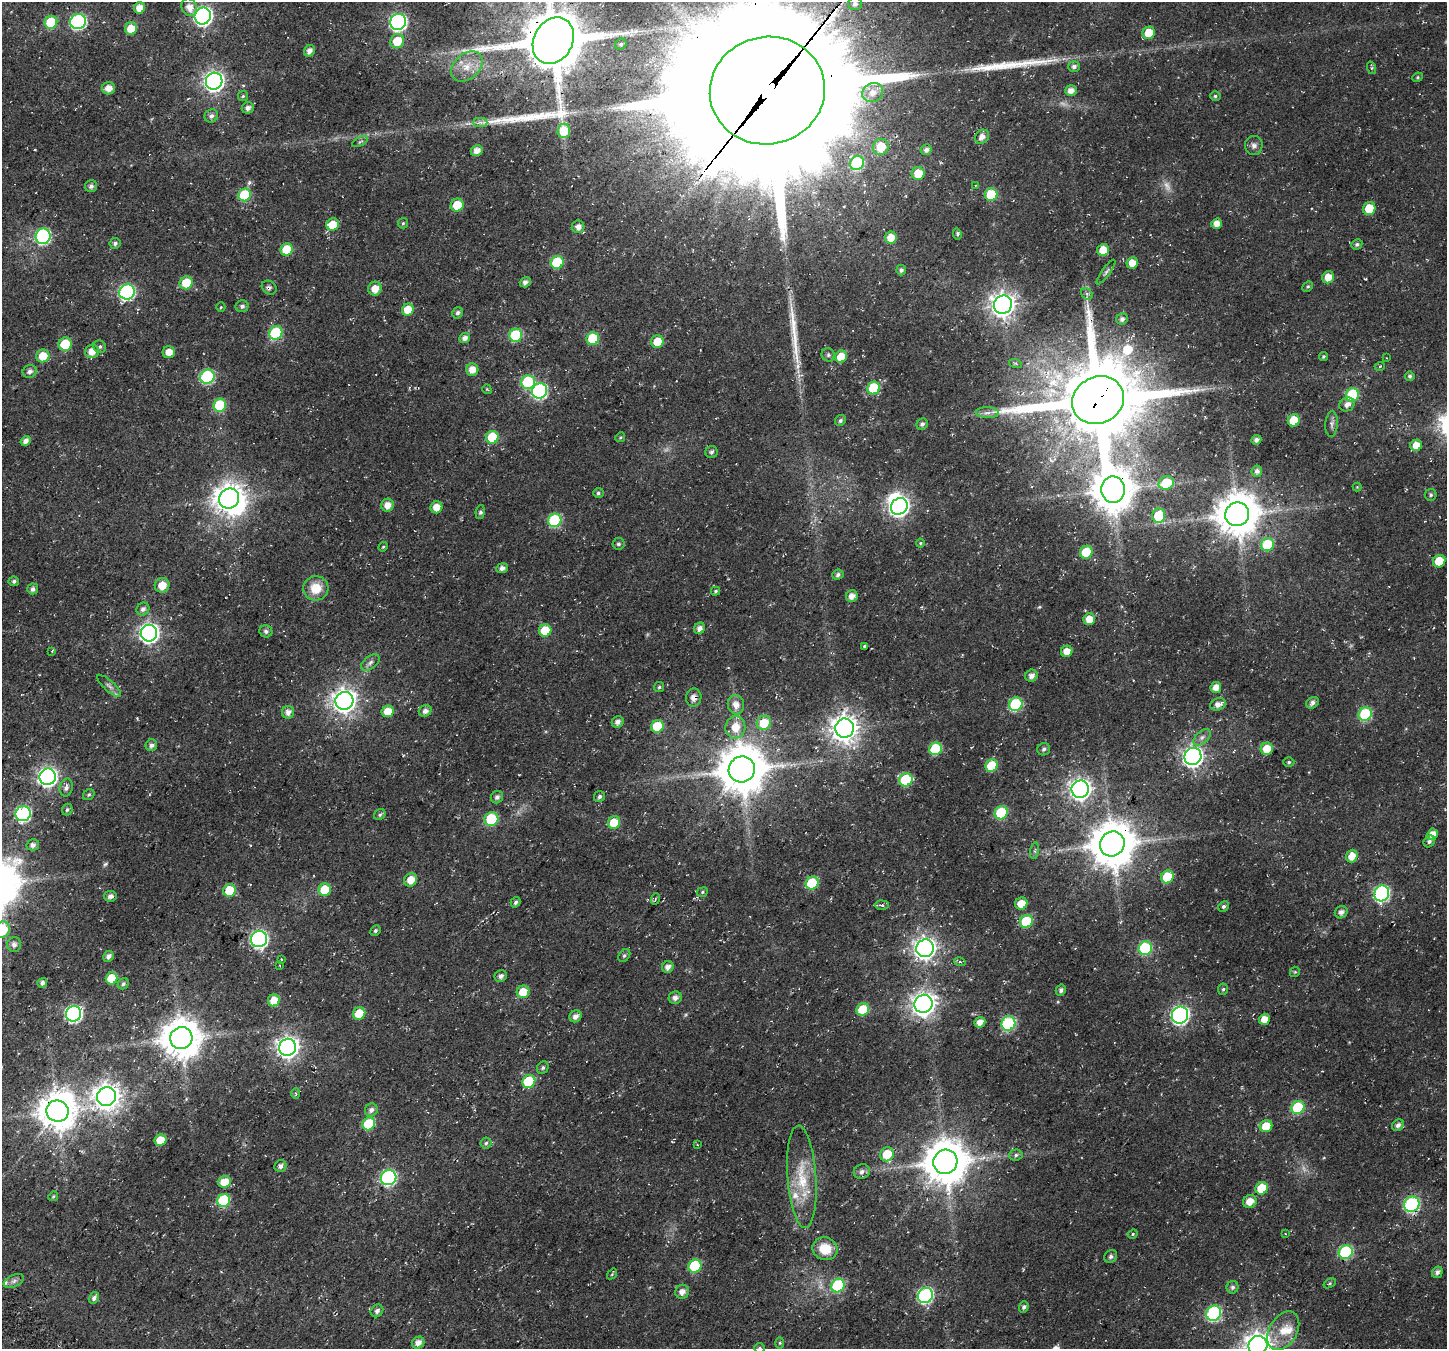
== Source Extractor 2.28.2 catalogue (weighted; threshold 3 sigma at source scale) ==
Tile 7 of 4 x 4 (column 3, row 2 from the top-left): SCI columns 3123-4567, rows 3173-4519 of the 6237 x 6280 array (HDU 1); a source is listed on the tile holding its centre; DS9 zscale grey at full resolution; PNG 1449 x 1351 px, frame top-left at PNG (2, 2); each listed source drawn as its Kron ellipse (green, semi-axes under 4 px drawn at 4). Shown black and unused: <1% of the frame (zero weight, under 3 of 4 exposures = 13% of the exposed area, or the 3 px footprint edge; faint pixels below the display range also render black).
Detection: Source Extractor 2.28.2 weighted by HDU 2 'WHT'; one run over the whole footprint, this tile lists its part. Background 0.0184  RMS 0.0048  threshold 0.0215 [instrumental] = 3 sigma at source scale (4.5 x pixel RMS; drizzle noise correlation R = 1.50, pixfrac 1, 0.0396/0.0396 arcsec/px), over >= 5 px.
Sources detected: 305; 5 too faint to see at this stretch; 3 inside a brighter object's white glare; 2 long thin detections or spike segments (spike, bleed or trail) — neither listed nor drawn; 3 inside a brighter listed object's ellipse — not listed separately; the other 292 listed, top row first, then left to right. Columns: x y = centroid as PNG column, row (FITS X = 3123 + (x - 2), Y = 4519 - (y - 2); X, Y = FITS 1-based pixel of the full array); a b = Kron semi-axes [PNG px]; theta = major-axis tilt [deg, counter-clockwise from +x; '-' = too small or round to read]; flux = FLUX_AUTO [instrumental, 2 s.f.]
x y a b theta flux
855 4 7 6 - 1.8
189 7 9 7 -63 4.1
139 8 6 5 - 5.2
203 16 8 8 - 180
78 21 8 7 - 79
51 22 6 6 - 21
398 22 8 7 - 120
131 29 6 6 - 7.8
1149 33 6 6 - 9.5
397 41 7 6 - 9.5
553 41 24 19 61 4000
621 44 6 5 - 1.1
309 51 6 5 - 2.8
467 67 18 12 40 7.7
1074 67 6 5 - 1.5
1372 68 6 4 -72 0.72
1417 77 5 4 - 0.6
214 81 8 8 - 230
108 88 6 6 - 4
767 90 58 53 11 33000
1071 90 6 5 - 3.1
873 93 10 9 - 4.7
243 96 5 5 - 0.68
1215 96 5 4 - 0.71
248 108 6 5 - 2
211 116 7 6 - 1.8
480 122 7 4 0 1.3
564 131 7 6 - 12
982 137 8 6 44 3.1
360 142 9 4 27 0.92
1254 145 9 8 - 2
881 147 8 7 - 13
926 150 5 5 - 1.9
477 151 6 5 - 2.9
857 163 7 6 - 42
918 173 6 6 - 8.8
91 186 6 6 - 1.7
975 186 4 2 - 0.33
991 194 6 6 - 20
245 195 6 6 - 25
457 205 6 6 - 11
1369 209 7 6 - 10
403 223 5 5 - 0.67
1217 224 5 5 - 4.3
333 225 6 6 - 8.7
578 227 6 6 - 2.8
957 234 5 3 - 0.95
43 236 8 7 - 74
891 238 6 6 - 6.2
115 243 5 5 - 1.4
1357 244 6 5 - 1
287 249 6 6 - 13
1103 250 6 5 - 8.1
557 262 6 6 - 22
1132 263 6 5 - 5.5
901 270 5 5 - 1.2
1106 272 15 3 54 1
1328 277 6 5 - 5.6
525 282 6 5 - 1.8
186 283 7 6 - 11
1308 287 6 4 42 0.7
269 288 8 6 -37 1.4
375 289 7 6 - 5.4
127 292 8 7 - 87
1087 294 6 5 - 1
1003 305 9 9 - 410
242 306 6 6 - 1.4
221 307 5 4 - 0.55
408 310 6 5 - 8
458 313 6 5 - 1.5
1122 319 6 5 - 1.8
276 333 7 6 - 38
516 335 6 6 - 33
465 338 5 5 - 2.5
593 339 6 6 - 19
657 342 6 6 - 8.6
65 344 7 6 - 14
100 347 6 6 - 1.1
92 351 7 6 - 5.1
169 352 6 6 - 5
828 355 7 6 - 1
43 356 7 6 - 8.7
1323 356 4 4 - 0.68
841 357 6 6 - 11
1386 358 3 2 - 0.27
1015 363 6 4 -17 0.75
1380 366 5 3 - 0.43
472 370 6 6 - 4.7
30 371 7 6 - 1.8
1410 376 5 5 - 0.96
207 377 7 7 - 52
528 382 7 7 - 28
874 388 6 6 - 22
487 389 5 3 - 0.42
539 391 8 7 - 77
1352 395 7 6 - 30
1098 400 26 23 27 6300
1347 404 8 6 28 2.5
220 405 7 6 - 24
987 413 11 5 -3 2.1
840 420 6 5 - 1.2
1294 420 6 6 - 14
922 424 6 5 - 1.3
1332 424 13 6 86 1.8
492 437 6 6 - 17
620 437 5 4 - 0.59
1256 440 5 4 - 1.8
25 441 5 4 - 2.8
1416 445 6 5 - 5.8
711 452 6 6 - 1.2
1257 471 6 5 - 2.2
1166 483 8 6 24 18
1357 487 4 4 - 0.36
1113 490 13 12 - 1500
598 493 5 5 - 1
1431 495 6 6 - 1
229 498 10 9 - 670
387 505 6 6 - 3.9
899 506 9 7 44 220
436 507 6 6 - 5.2
480 512 7 4 82 1.1
1237 514 12 11 - 1600
1159 516 7 6 - 21
555 520 7 6 - 41
920 543 4 4 - 0.51
618 544 6 5 - 1.1
1267 545 7 6 - 22
383 547 5 4 - 0.58
1086 552 7 6 - 15
1439 561 6 6 - 10
502 568 6 4 25 2.2
838 575 6 5 - 1.3
14 581 5 5 - 1.2
162 585 7 7 - 6.6
316 588 12 12 - 9.3
33 589 5 5 - 1.6
715 591 5 4 - 0.7
852 596 6 5 - 3.2
143 609 7 6 - 1.9
1089 619 6 5 - 6.2
699 628 6 5 - 2.5
266 631 6 6 - 1.5
545 631 6 6 - 14
149 633 8 8 - 230
864 646 3 2 - 0.54
52 651 3 2 - 0.43
1067 651 6 5 - 4.7
370 662 10 6 38 1.8
1031 676 6 6 - 2.7
109 686 15 5 -42 1.9
659 687 5 5 - 0.76
1216 688 5 5 - 4.2
694 698 9 7 80 3
344 701 9 9 - 400
1312 703 7 5 35 1.9
1016 704 7 6 - 36
1218 704 8 6 24 3.1
736 705 10 8 -75 4.2
388 711 6 5 - 7.6
425 711 6 5 - 2.1
288 712 6 6 - 2.9
1365 714 7 6 - 37
618 722 6 5 - 2
764 723 7 7 - 12
657 726 6 6 - 17
735 727 11 10 - 8
845 728 9 9 - 570
1202 737 10 6 43 1.9
151 745 6 5 - 1.8
935 749 6 6 - 25
1044 749 6 6 - 1.2
1267 749 6 6 - 7
1193 757 9 8 - 240
1289 762 5 4 - 0.74
992 766 6 6 - 15
742 769 13 13 - 2100
48 777 8 8 - 210
906 780 7 6 - 29
66 788 9 6 77 2.2
1080 789 9 8 - 290
89 795 6 5 - 0.8
600 796 5 5 - 1.2
497 797 6 6 - 1.5
67 810 6 5 - 0.99
1001 813 7 6 - 27
23 814 7 7 - 90
380 815 6 5 - 0.9
491 819 7 6 - 27
614 823 6 6 - 11
1433 834 6 5 - 4
1429 841 6 5 - 1.2
1112 844 13 12 - 1900
33 845 6 5 - 2.1
1035 851 8 4 82 0.9
1352 856 6 5 - 5.6
1167 877 6 6 - 15
411 880 7 6 - 5.7
812 883 7 6 - 22
230 890 6 6 - 16
325 890 6 6 - 15
702 892 6 4 24 0.72
1382 893 8 7 - 86
110 896 6 5 - 2.4
655 899 6 3 72 0.64
516 902 5 4 - 1.1
1021 903 6 6 - 6.6
882 905 7 4 -3 1.2
1223 906 5 5 - 1.1
1341 912 6 6 - 2
1026 921 7 6 - 24
2 930 8 7 - 18
375 931 5 4 - 0.92
259 939 8 8 - 130
14 944 7 7 - 2
925 948 9 8 - 310
1145 948 7 6 - 39
624 955 7 5 49 1
108 956 5 5 - 2
281 959 3 2 - 0.69
960 962 6 4 -17 0.67
279 965 3 2 - 0.32
668 967 6 5 - 2.3
1295 972 5 5 - 0.62
501 976 6 5 - 1.9
112 978 6 5 - 13
42 983 5 4 - 2
123 984 6 5 - 0.99
1223 989 6 5 - 0.84
1061 990 6 5 - 1.4
523 992 6 6 - 9.5
675 998 6 6 - 1.7
274 1000 6 5 - 7.4
923 1004 9 8 - 380
863 1009 6 6 - 13
359 1013 6 6 - 11
73 1014 8 7 - 130
1180 1015 8 8 - 150
575 1016 6 5 - 2.6
1264 1019 6 5 - 4.6
980 1022 5 5 - 3.7
1008 1023 7 7 - 52
181 1038 11 11 - 1400
288 1047 8 8 - 310
543 1068 6 5 - 1
529 1081 7 6 - 24
296 1093 5 3 - 0.48
106 1096 9 9 - 520
1298 1107 7 6 - 28
371 1110 6 6 - 1.9
57 1111 11 10 - 1100
369 1124 6 6 - 21
1398 1125 6 5 - 1.8
1266 1126 6 6 - 8.6
160 1140 6 5 - 8.5
486 1143 5 5 - 0.92
697 1145 3 3 - 0.3
887 1154 7 6 - 11
1016 1155 6 5 - 1.1
945 1162 12 12 - 1800
280 1166 6 5 - 1.9
862 1172 8 7 - 1.8
802 1177 51 14 -86 18
389 1178 8 7 - 92
224 1182 6 6 - 8.3
1262 1188 6 6 - 14
53 1196 5 4 - 0.63
224 1200 7 6 - 30
1250 1201 7 6 - 5.1
1412 1204 8 7 - 76
1285 1233 3 2 - 0.38
1133 1234 5 4 - 0.55
825 1249 12 11 - 10
1346 1252 7 6 - 54
1111 1256 7 5 45 1.2
695 1266 7 6 - 28
1437 1272 6 5 - 1.9
612 1274 6 3 55 0.52
14 1281 11 5 25 1.8
1330 1283 6 4 31 0.64
838 1286 7 6 - 39
1232 1287 6 6 - 1.3
682 1292 7 7 - 3
925 1295 8 7 - 92
94 1298 6 5 - 1.8
1024 1307 5 4 - 1.2
377 1311 7 6 - 1.7
1214 1313 8 7 - 74
1283 1331 21 14 60 9.3
418 1343 6 5 - 3.4
780 1343 5 4 - 0.67
1258 1345 9 9 - 510
759 1348 5 5 - 0.67
Overlapping masked pixels (flux is a lower limit): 7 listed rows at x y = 553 41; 767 90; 1098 400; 1113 490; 694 698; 1112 844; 945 1162
Isophote crosses this tile's border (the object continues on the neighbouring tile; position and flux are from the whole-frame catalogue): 5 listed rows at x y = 553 41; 767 90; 2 930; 1258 1345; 759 1348